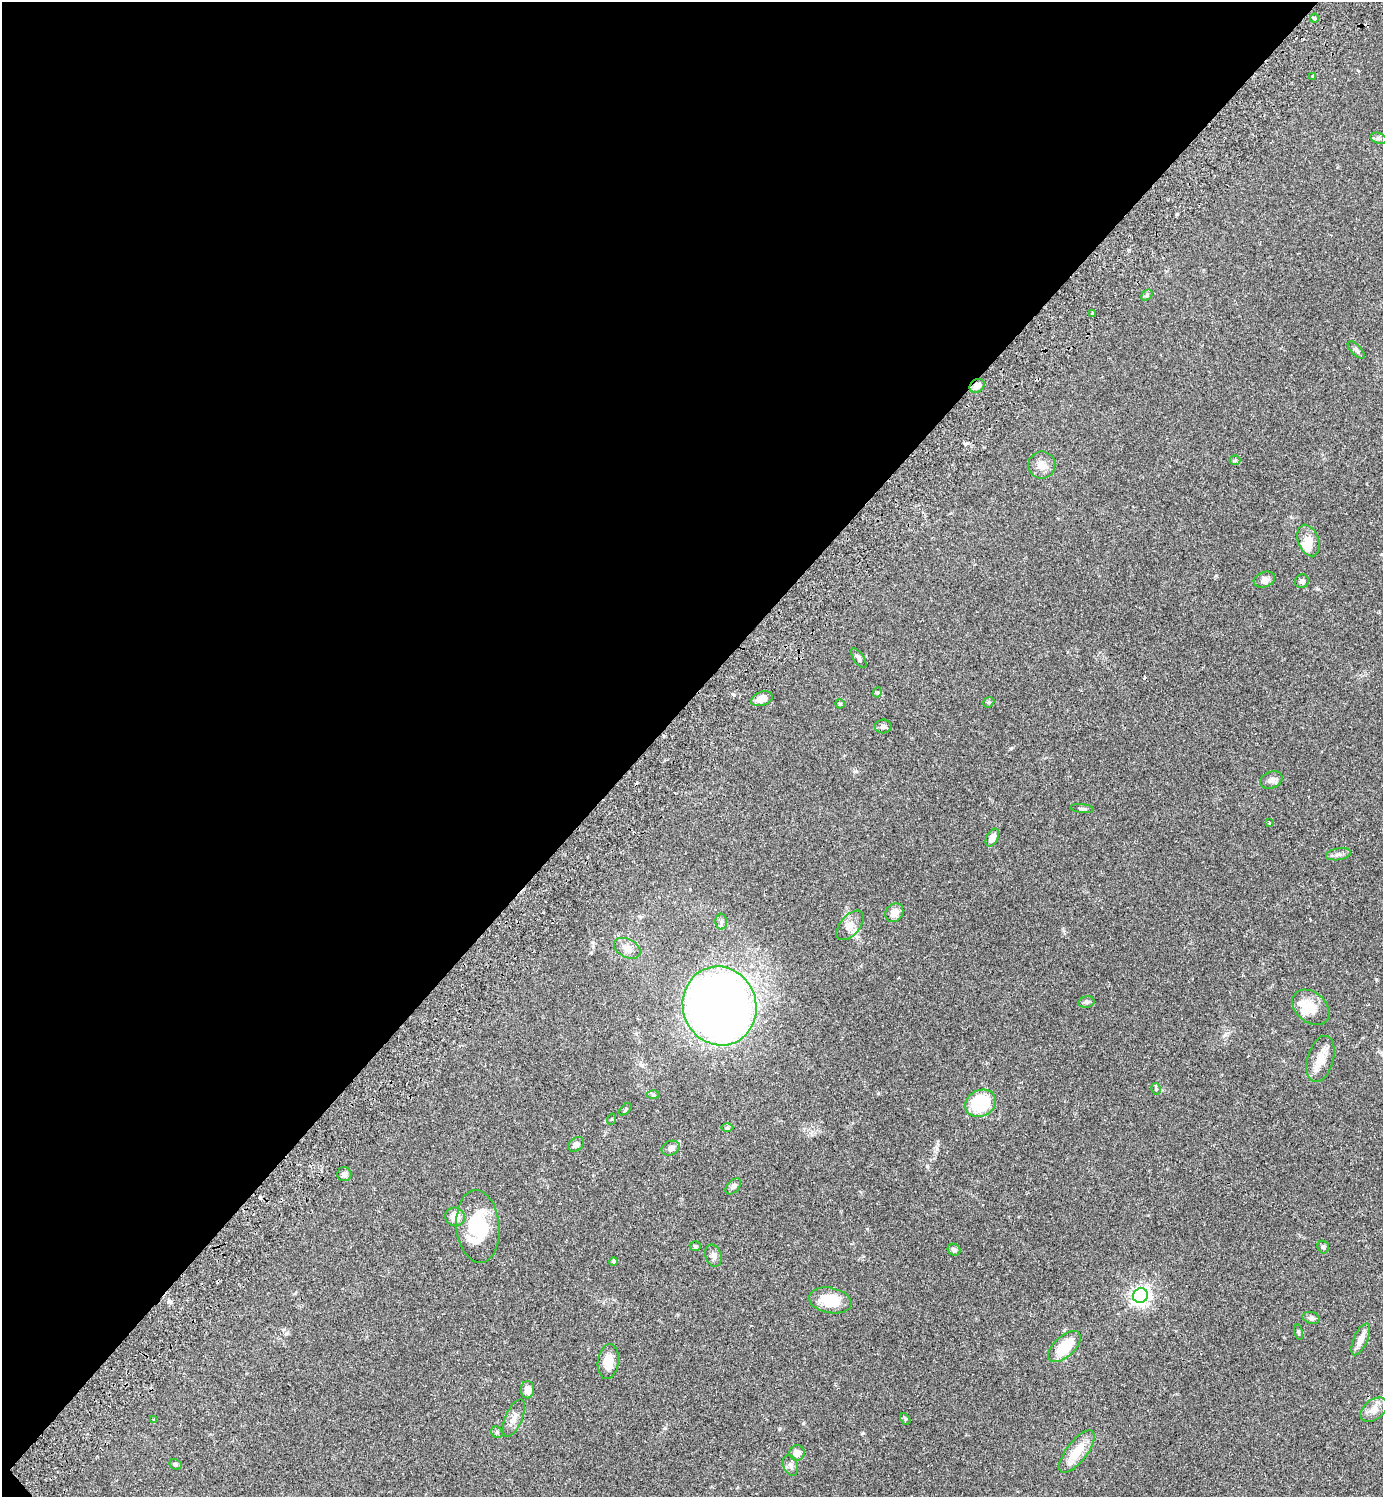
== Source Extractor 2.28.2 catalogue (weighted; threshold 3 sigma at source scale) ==
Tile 5 of 4 x 4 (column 1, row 2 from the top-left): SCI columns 345-1725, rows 3035-4529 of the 6072 x 6072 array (HDU 1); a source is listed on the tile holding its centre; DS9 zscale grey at full resolution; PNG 1385 x 1499 px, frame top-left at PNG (2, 2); each listed source drawn as its Kron ellipse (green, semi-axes under 4 px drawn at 4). Shown black and unused: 47% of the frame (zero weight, under 2 of 3 exposures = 3% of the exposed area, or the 3 px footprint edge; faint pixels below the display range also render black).
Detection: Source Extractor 2.28.2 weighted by HDU 2 'WHT'; one run over the whole footprint, this tile lists its part. Background 0.0707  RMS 0.0052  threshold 0.0235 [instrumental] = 3 sigma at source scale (4.5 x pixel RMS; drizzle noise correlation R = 1.50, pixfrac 1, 0.05/0.05 arcsec/px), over >= 5 px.
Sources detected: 74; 1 inside a brighter object's white glare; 4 cosmic-ray / hot-pixel residue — neither listed nor drawn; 4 inside a brighter listed object's ellipse — not listed separately; the other 65 listed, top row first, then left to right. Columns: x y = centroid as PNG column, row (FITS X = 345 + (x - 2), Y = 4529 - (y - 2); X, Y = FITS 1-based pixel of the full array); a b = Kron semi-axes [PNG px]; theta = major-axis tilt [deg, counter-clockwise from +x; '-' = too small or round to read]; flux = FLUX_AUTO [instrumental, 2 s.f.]
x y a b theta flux
1314 18 4 4 - 0.67
1312 76 3 2 - 0.51
1379 138 8 5 -19 1.2
1147 295 6 5 - 0.83
1092 313 3 3 - 1.1
1356 350 11 5 -45 1.4
977 386 8 6 36 4.2
1235 460 5 5 - 0.67
1042 465 13 13 - 4.5
1308 540 16 10 -69 5.6
1264 580 11 7 19 2.7
1302 581 7 6 - 1.3
859 658 11 5 -56 1.5
877 692 5 4 - 0.66
762 699 11 7 19 4.5
989 702 6 4 43 0.69
840 704 5 4 - 0.6
883 726 8 7 - 1.5
1271 780 11 8 23 2.3
1082 809 12 3 -5 0.92
1269 823 3 3 - 0.67
992 838 9 5 62 4.2
1338 854 12 6 9 1.9
894 913 10 8 52 4.7
721 922 8 6 89 1.3
850 925 17 10 49 4.4
627 948 14 9 -27 3.6
1086 1002 8 5 10 1.3
720 1006 40 36 -72 430
1311 1007 21 15 -41 8.2
1320 1059 24 13 74 7.7
1156 1089 6 4 -76 1.1
653 1095 6 4 -1 0.78
981 1103 16 13 27 27
625 1109 7 4 46 0.7
612 1119 5 3 - 0.41
727 1128 6 4 0 0.77
576 1144 9 6 38 2.1
671 1148 9 7 24 2.4
344 1174 7 7 - 1.7
733 1186 9 6 45 1.5
455 1217 10 9 - 5.8
478 1226 37 21 -85 26
695 1246 5 4 - 0.78
1323 1247 6 5 - 1.2
954 1250 7 5 -30 1.6
713 1256 11 8 -72 2.4
614 1262 4 4 - 1.2
1140 1296 7 7 - 230
830 1300 21 12 -11 14
1311 1318 9 6 -14 1.4
1299 1332 8 4 -81 0.71
1361 1339 17 7 66 4.9
1064 1347 20 10 42 17
608 1362 17 10 82 7.6
527 1390 8 6 89 4.1
1374 1410 15 9 38 4.4
514 1418 20 8 67 3.6
154 1419 3 2 - 0.39
905 1419 6 4 -62 0.73
497 1432 6 5 - 0.78
1077 1451 25 10 52 11
797 1453 8 7 - 4
175 1464 6 5 - 0.84
791 1465 10 7 -69 2
Overlapping masked pixels (flux is a lower limit): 1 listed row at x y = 977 386
Unlisted compact peaks at least as high as the median listed source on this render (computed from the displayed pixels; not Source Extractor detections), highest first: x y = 927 1166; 1011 748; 863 1433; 665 1428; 878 1093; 937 1149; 779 1429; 803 1423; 1177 214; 1318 589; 867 1229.